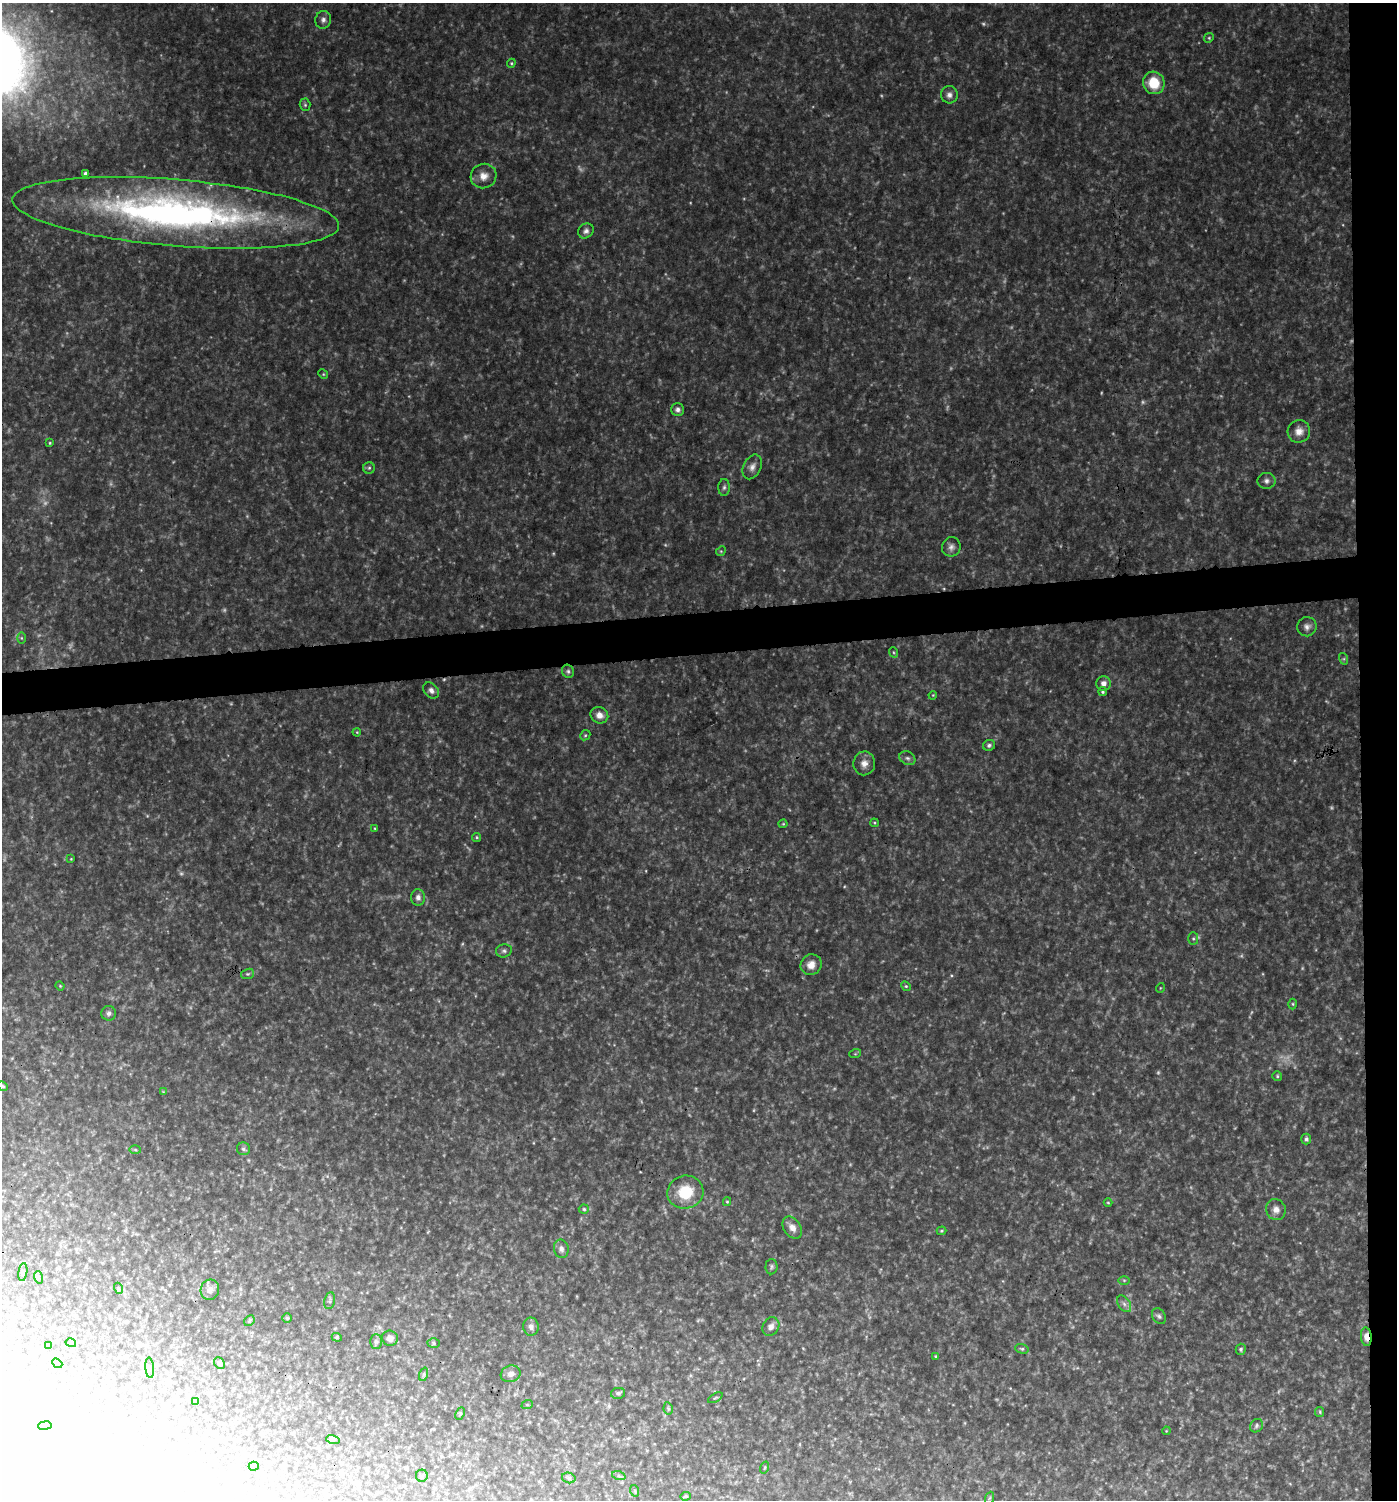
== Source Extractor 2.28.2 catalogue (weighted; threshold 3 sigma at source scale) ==
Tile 6 of 3 x 3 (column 3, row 2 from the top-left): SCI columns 2797-4191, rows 1498-2995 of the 4238 x 4492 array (HDU 1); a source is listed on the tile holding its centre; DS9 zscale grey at full resolution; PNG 1399 x 1502 px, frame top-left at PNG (2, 3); each listed source drawn as its Kron ellipse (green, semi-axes under 4 px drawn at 4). Shown black and unused: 5% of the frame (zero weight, under 3 of 4 exposures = <1% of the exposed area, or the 3 px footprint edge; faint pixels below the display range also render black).
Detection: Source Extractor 2.28.2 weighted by HDU 2 'WHT'; one run over the whole footprint, this tile lists its part. Background 0.0914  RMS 0.0075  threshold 0.0339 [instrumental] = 3 sigma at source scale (4.5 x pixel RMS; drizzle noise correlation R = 1.50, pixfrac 1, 0.0396/0.0396 arcsec/px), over >= 5 px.
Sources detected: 152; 24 too faint to see at this stretch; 14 inside a brighter object's white glare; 1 cosmic-ray / hot-pixel residue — neither listed nor drawn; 1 inside a brighter listed object's ellipse — not listed separately; the other 112 listed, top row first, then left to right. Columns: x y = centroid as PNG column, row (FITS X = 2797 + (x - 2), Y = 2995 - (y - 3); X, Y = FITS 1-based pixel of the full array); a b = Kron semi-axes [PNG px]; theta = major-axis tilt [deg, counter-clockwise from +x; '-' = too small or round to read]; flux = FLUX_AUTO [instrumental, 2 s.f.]
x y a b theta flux
323 20 9 8 - 3.1
1209 38 5 4 - 0.93
511 63 4 4 - 0.94
1154 83 11 10 - 20
949 95 8 8 - 3.5
305 105 6 5 - 1.2
85 173 3 3 - 1.9
484 176 13 12 - 7.6
176 213 164 33 -5 380
586 231 8 7 - 2.9
323 374 5 4 - 0.81
678 410 6 6 - 2.7
1299 431 11 11 - 6.8
50 443 4 3 - 0.8
752 467 13 8 64 4.6
369 468 6 5 - 1.5
1266 481 9 8 - 2.9
724 487 8 5 88 2
951 547 10 9 - 3.5
721 551 5 4 - 0.95
1307 627 9 9 - 3.6
21 638 6 4 -89 0.93
893 652 5 3 - 0.86
1344 659 6 4 -72 1
568 671 7 6 - 1.7
1103 683 7 7 - 4.1
431 690 9 6 -47 3.5
1103 692 4 4 - 1.3
933 695 4 3 - 0.64
599 715 9 8 - 5.3
357 732 4 3 - 0.64
585 735 5 4 - 1
989 745 6 5 - 1.7
907 758 8 6 -30 2.3
864 763 12 11 - 5.8
874 823 4 3 - 0.87
783 824 4 4 - 0.72
375 828 4 3 - 0.69
477 837 4 4 - 1.2
71 859 4 3 - 0.57
418 897 8 7 - 3.4
1193 939 6 5 - 1.3
504 951 8 6 15 2.1
811 965 11 10 - 7.4
248 974 6 5 - 1.3
60 986 4 4 - 0.76
906 986 5 4 - 0.99
1160 988 5 3 - 0.6
1293 1004 5 3 - 0.86
109 1013 7 7 - 2.5
855 1054 6 4 18 0.85
1277 1076 5 5 - 1.1
3 1086 6 4 -27 1.1
163 1092 4 4 - 0.66
1306 1139 5 5 - 2.1
243 1149 6 6 - 1.9
135 1150 6 4 -2 0.88
685 1192 18 16 13 25
727 1202 4 4 - 0.82
1108 1203 4 3 - 0.74
584 1209 5 4 - 1.2
1276 1209 10 9 - 5.1
792 1228 12 8 -54 6.1
941 1231 5 4 - 0.99
561 1249 9 7 -77 3
771 1267 7 6 - 1.6
23 1272 9 4 81 1.3
38 1277 6 4 -71 1
1124 1280 6 4 0 0.95
118 1288 5 3 - 0.74
210 1290 10 9 - 4.6
330 1301 8 5 79 1.6
1124 1304 9 6 -54 3
1159 1316 8 6 -57 2.2
287 1318 4 4 - 0.86
249 1321 6 4 46 1.2
771 1326 10 8 57 4
531 1327 9 7 -89 3.4
337 1337 5 4 - 0.99
1366 1337 9 5 -84 6.6
390 1338 8 7 - 3.7
376 1341 7 6 - 1.6
71 1343 5 3 - 0.69
434 1343 6 5 - 1.2
48 1345 4 2 - 0.49
1022 1349 7 4 -17 1.3
1241 1349 5 5 - 1.5
936 1357 3 3 - 1.1
57 1363 5 4 - 0.94
219 1363 6 5 - 1.6
150 1368 10 4 -85 1.5
424 1374 7 4 71 1.1
511 1374 10 8 20 3.9
618 1393 7 5 11 2
715 1398 8 3 29 0.88
196 1401 4 3 - 1.7
527 1405 6 4 18 0.9
668 1408 6 4 -79 1
1320 1412 5 4 - 0.93
460 1413 6 4 64 1
45 1426 7 3 9 0.88
1256 1426 7 6 - 1.7
1166 1431 4 3 - 0.6
333 1440 7 4 -17 1.3
254 1466 5 3 - 0.98
765 1467 6 3 71 0.69
422 1476 6 6 - 1.6
619 1476 7 4 -18 1.2
569 1478 7 5 -15 1.5
635 1491 6 3 -72 0.8
685 1496 5 4 - 1.1
990 1498 6 4 70 1.1
Overlapping masked pixels (flux is a lower limit): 2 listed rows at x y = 176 213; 1366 1337
Isophote crosses this tile's border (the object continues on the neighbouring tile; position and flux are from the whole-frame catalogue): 1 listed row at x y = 3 1086